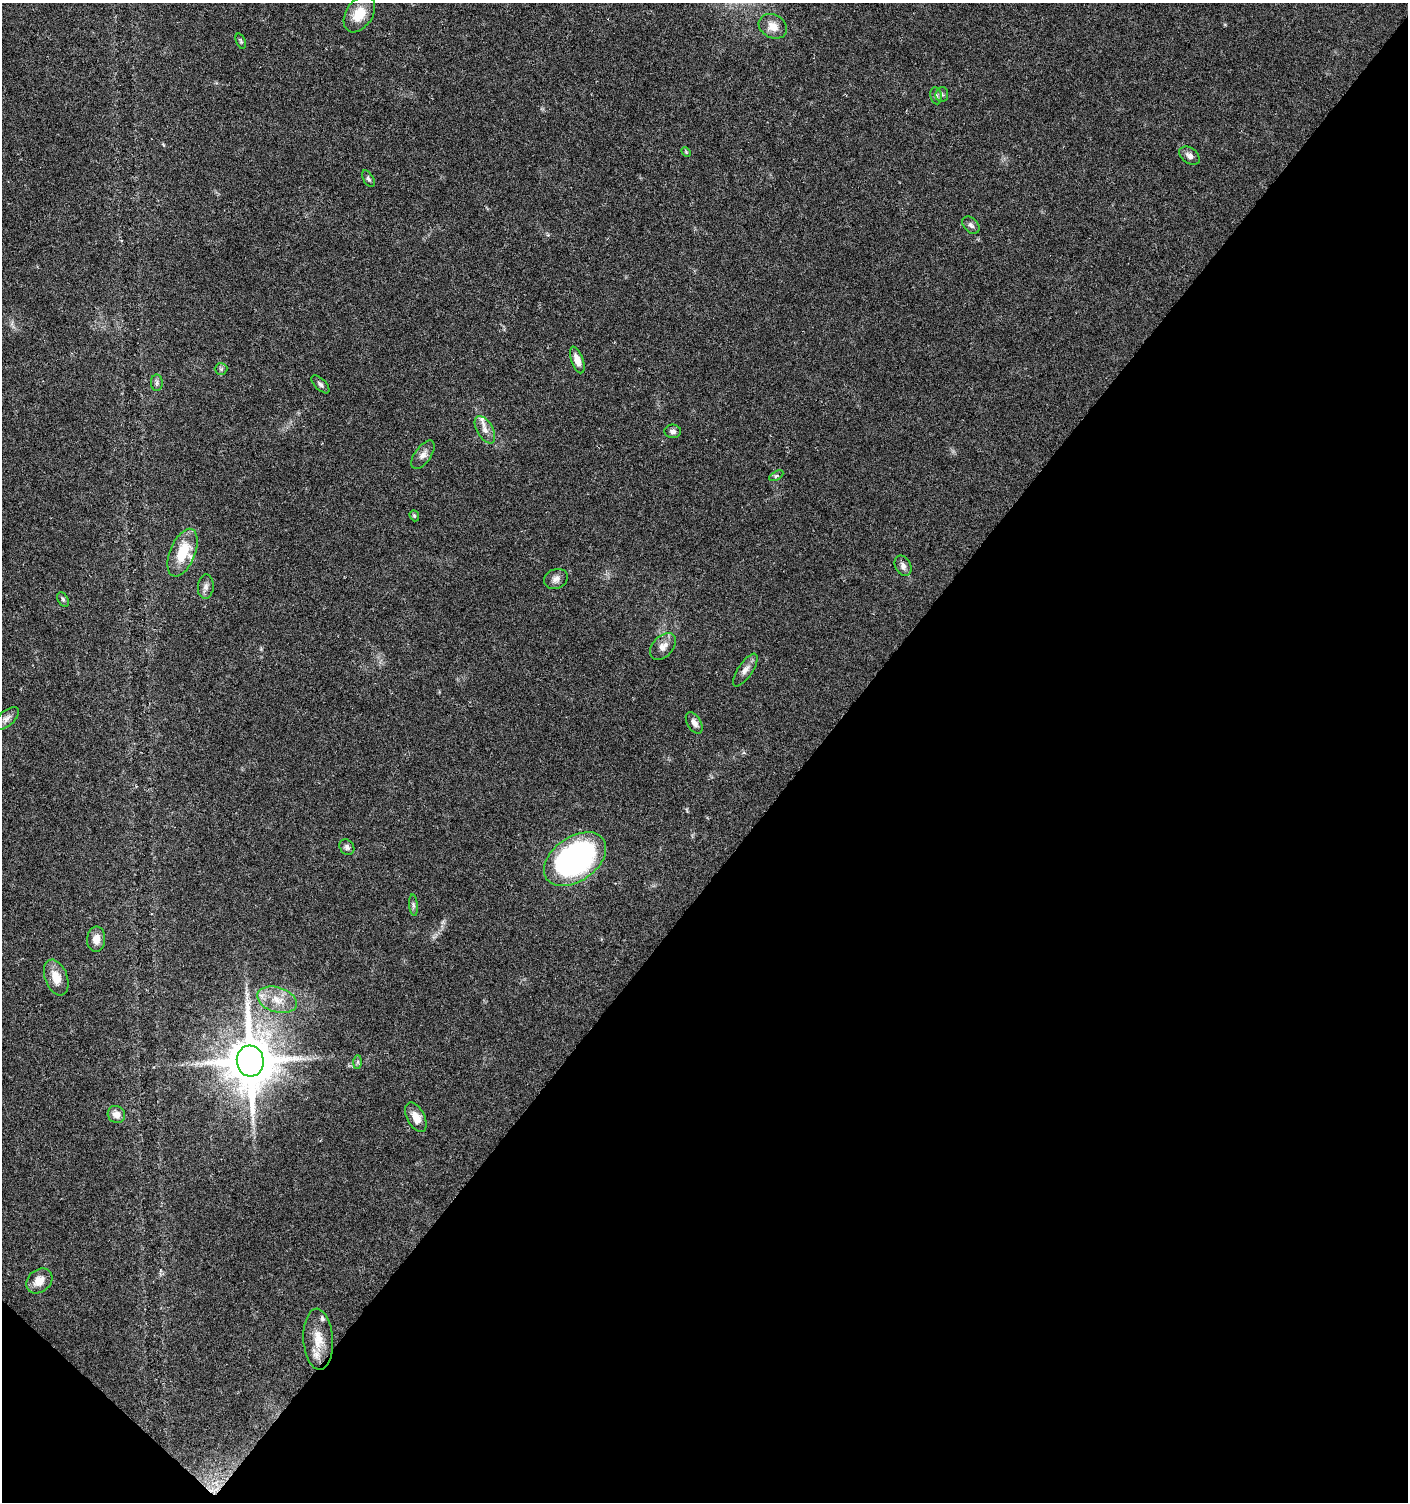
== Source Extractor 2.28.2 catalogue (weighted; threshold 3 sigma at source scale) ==
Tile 15 of 4 x 4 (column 3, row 4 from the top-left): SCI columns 3050-4455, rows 4-1503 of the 6032 x 6014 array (HDU 1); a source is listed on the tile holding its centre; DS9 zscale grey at full resolution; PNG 1410 x 1504 px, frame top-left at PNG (2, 3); each listed source drawn as its Kron ellipse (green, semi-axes under 4 px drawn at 4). Shown black and unused: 43% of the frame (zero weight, under 5 of 9 exposures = <1% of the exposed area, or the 3 px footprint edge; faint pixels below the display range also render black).
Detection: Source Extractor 2.28.2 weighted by HDU 2 'WHT'; one run over the whole footprint, this tile lists its part. Background 0.0275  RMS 0.0024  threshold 0.00979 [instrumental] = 3 sigma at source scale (4.09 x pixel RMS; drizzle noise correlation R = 1.36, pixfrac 0.8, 0.0396/0.0396 arcsec/px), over >= 5 px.
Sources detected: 40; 1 inside a brighter listed object's ellipse — not listed separately; the other 39 listed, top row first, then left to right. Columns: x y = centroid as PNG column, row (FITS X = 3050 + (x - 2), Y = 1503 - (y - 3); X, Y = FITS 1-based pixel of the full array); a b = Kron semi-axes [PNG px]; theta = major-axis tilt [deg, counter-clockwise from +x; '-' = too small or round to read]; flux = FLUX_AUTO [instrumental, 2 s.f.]
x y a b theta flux
359 14 20 13 56 4.5
773 26 15 11 -29 2.3
241 41 8 4 -69 0.35
942 94 7 6 - 0.5
936 96 8 5 -80 0.57
686 152 5 4 - 0.24
1189 156 11 7 -36 1.1
368 179 9 5 -61 0.49
971 225 10 7 -46 0.76
577 360 14 6 -70 2.1
221 369 6 6 - 0.46
157 383 8 6 88 0.61
320 384 11 5 -45 0.65
485 430 15 8 -59 1.7
673 431 8 6 -4 0.82
423 455 16 8 54 1.4
776 476 8 3 31 0.31
414 516 5 4 - 0.34
183 553 25 12 68 7.5
903 566 11 7 -64 1
556 579 12 9 21 1.2
206 587 12 8 85 1
63 599 8 5 -63 0.4
663 647 15 10 45 1.8
745 670 19 7 56 1.4
7 718 15 7 41 1.1
694 723 12 6 -60 1.2
347 847 8 6 -49 0.63
575 859 35 22 35 65
413 905 11 4 -85 0.5
96 939 12 9 85 1.9
56 978 19 11 -69 3.2
277 1000 20 12 -17 4
250 1061 15 13 -84 1200
358 1062 7 4 89 0.41
116 1115 9 8 - 1.6
416 1117 16 8 -62 2.4
39 1281 14 11 39 2.9
318 1339 30 15 -86 4.9